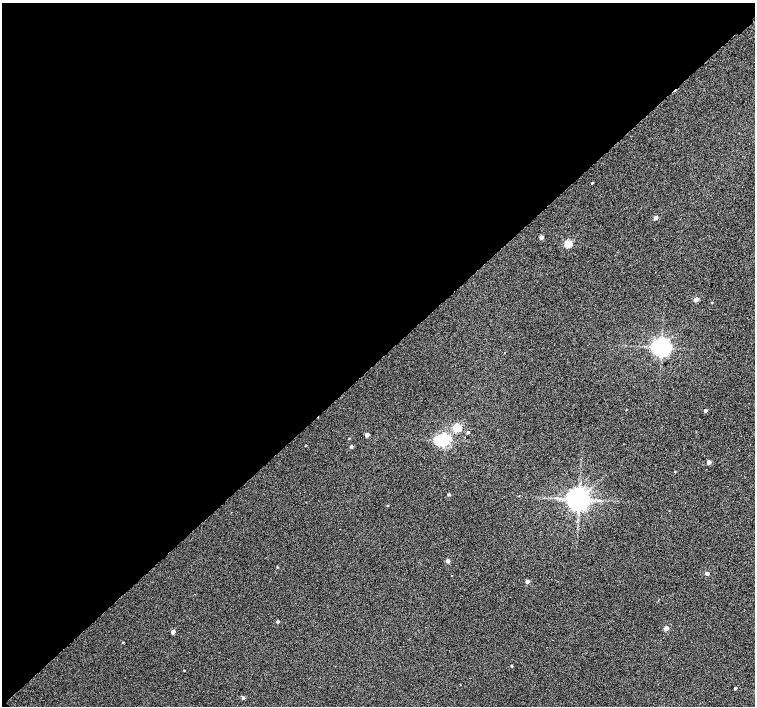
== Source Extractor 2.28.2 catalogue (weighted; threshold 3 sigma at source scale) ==
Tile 5 of 4 x 4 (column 1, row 2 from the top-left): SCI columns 51-1556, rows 3080-4486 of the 6118 x 6093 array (HDU 1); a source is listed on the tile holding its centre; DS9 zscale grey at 2 x 2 block average (1 PNG px = mean of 2 x 2 image px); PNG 757 x 708 px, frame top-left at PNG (2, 3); no overlay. Shown black and unused: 51% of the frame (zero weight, under 2 of 3 exposures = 3% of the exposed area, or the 3 px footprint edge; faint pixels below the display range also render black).
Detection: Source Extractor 2.28.2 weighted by HDU 2 'WHT'; one run over the whole footprint, this tile lists its part. Background 0.0524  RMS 0.052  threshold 0.234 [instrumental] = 3 sigma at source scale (4.5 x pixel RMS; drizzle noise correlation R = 1.50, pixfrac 1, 0.0396/0.0396 arcsec/px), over >= 5 px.
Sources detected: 35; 1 inside a brighter object's white glare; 1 cosmic-ray / hot-pixel residue — not listed; the other 33 listed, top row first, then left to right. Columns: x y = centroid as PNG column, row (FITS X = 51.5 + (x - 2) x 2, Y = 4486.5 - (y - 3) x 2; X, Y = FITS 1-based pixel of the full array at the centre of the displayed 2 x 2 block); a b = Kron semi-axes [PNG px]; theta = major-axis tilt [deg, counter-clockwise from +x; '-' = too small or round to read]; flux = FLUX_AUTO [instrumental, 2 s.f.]
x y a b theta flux
592 183 3 2 - 8
655 218 3 3 - 65
541 237 3 3 - 61
568 244 3 3 - 490
696 299 3 3 - 100
711 303 3 2 - 6.8
661 347 4 4 - 6100
705 411 3 2 - 25
457 428 3 3 - 580
468 433 3 2 - 17
367 435 3 3 - 83
349 438 3 2 - 9.3
444 440 4 4 - 2400
305 445 2 2 - 6.4
351 446 3 3 - 24
709 462 3 3 - 77
675 471 3 2 - 7.3
448 495 3 3 - 18
579 499 5 5 - 12000
387 506 2 2 - 6.6
448 561 3 3 - 48
277 567 3 2 - 6.9
707 573 3 2 - 58
451 575 2 2 - 5
527 581 3 3 - 50
277 622 2 2 - 29
666 628 3 3 - 130
173 632 3 2 - 74
123 642 3 2 - 7.5
511 666 3 3 - 9.7
184 670 2 2 - 8
735 688 2 2 - 18
243 698 3 3 - 38